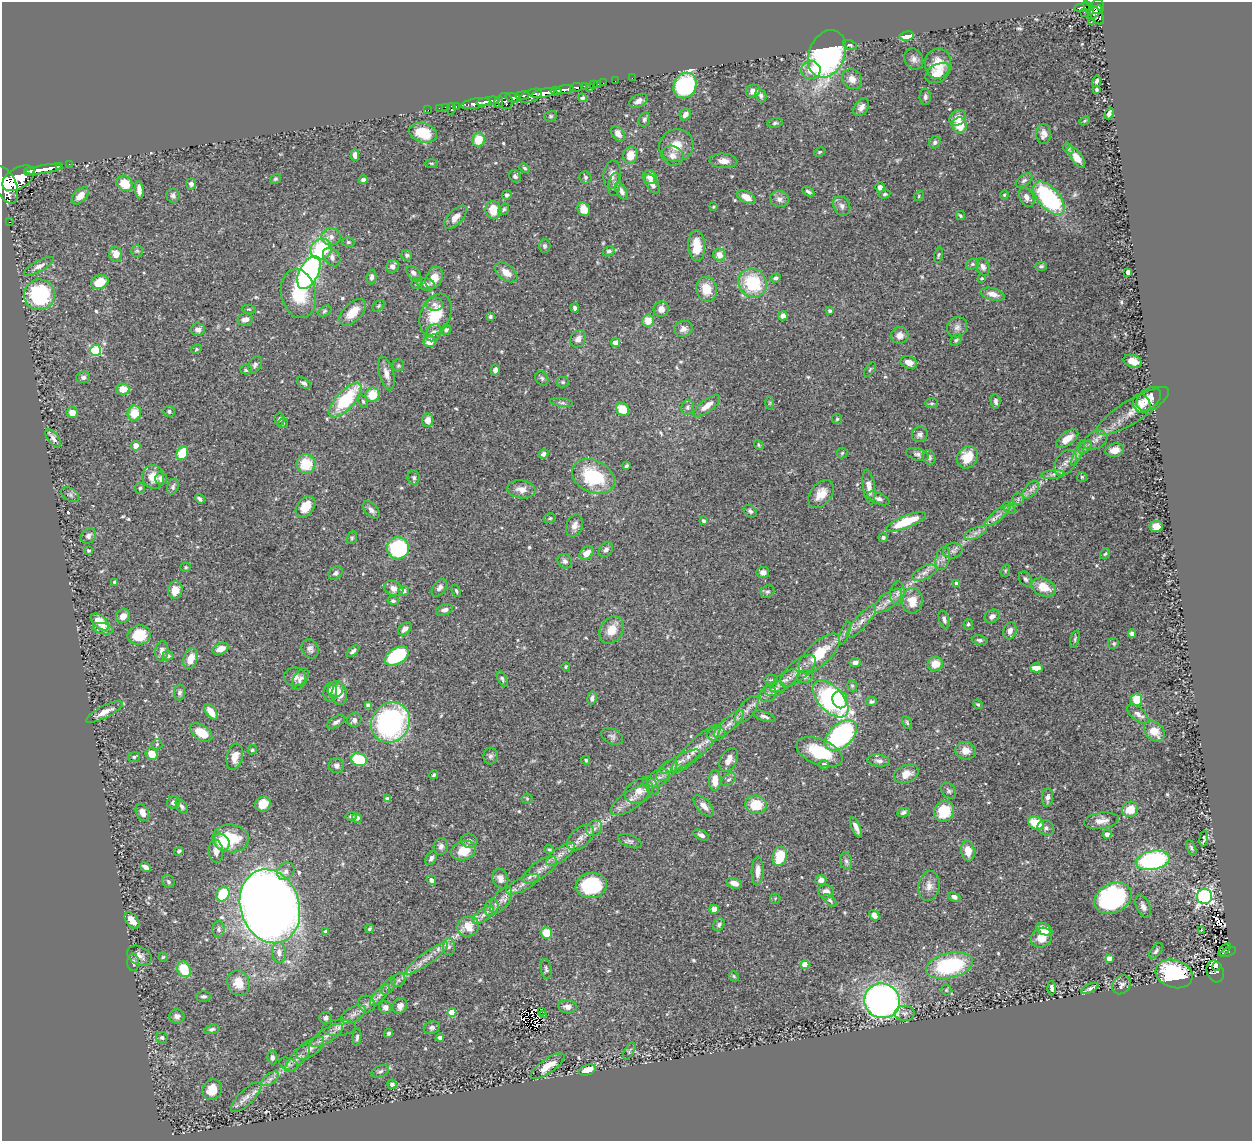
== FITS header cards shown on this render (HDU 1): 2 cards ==
NAXIS1  =                 1250
NAXIS2  =                 1139

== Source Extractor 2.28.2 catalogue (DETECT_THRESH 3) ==
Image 1250 x 1139 px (HDU 1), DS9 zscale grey, 1 PNG px = 1 image px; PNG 1254 x 1143 px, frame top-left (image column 1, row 1139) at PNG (2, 2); each listed source drawn as its Kron ellipse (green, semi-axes under 4 px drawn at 4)
Background 0.656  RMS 0.023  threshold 0.0693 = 3 sigma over >= 5 px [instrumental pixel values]
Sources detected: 577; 3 with non-positive FLUX_AUTO (blend fragments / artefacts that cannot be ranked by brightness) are neither listed nor drawn; of the other 574, the 500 brightest by FLUX_AUTO listed and drawn (74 fainter detections omitted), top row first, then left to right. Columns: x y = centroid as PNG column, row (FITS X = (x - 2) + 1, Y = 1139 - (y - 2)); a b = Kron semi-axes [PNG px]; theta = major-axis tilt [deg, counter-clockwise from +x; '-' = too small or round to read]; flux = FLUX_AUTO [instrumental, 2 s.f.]
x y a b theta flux
1098 6 7 6 - 520
1082 8 8 3 6 320
1089 8 7 3 -60 300
1084 12 2 2 - 9.4
1094 12 8 4 44 530
1097 16 10 5 -57 470
1091 22 2 2 - 9.4
907 36 7 4 8 22
850 45 7 4 -23 2.8
827 54 25 18 68 330
914 59 11 9 -64 7.7
938 63 15 13 79 30
811 70 10 9 - 21
938 73 13 8 30 25
632 78 2 2 - 13
852 79 10 9 - 13
615 81 2 2 - 8.8
1097 81 6 4 80 4.7
603 83 2 2 - 12
593 84 3 3 - 62
598 84 2 2 - 7.9
685 85 13 11 62 230
576 87 6 3 8 290
584 87 3 3 - 170
589 87 2 2 - 11
565 89 9 4 8 1200
1096 90 4 3 - 2.3
556 91 5 4 - 700
753 91 7 6 - 12
543 93 12 4 11 2200
761 95 7 5 -69 4.7
522 96 7 3 8 450
531 96 12 6 22 760
925 97 8 5 -87 4.2
513 98 7 4 -17 800
583 98 4 4 - 3.6
488 101 12 3 10 1400
505 101 8 7 - 610
638 101 10 6 29 7.3
499 102 5 3 - 270
476 104 15 5 9 1700
456 106 3 2 - 33
446 107 3 2 - 28
861 107 10 6 54 8.5
439 108 2 2 - 15
451 109 6 3 82 180
428 110 2 2 - 13
685 114 6 5 - 8.5
1109 114 6 4 66 5.2
551 116 6 5 - 2.6
958 118 9 7 35 16
644 119 7 5 70 3.7
1085 121 5 4 - 2.1
775 123 7 5 11 3.1
960 125 8 7 - 34
423 133 14 9 -17 48
618 134 8 6 -54 9.4
1044 134 10 7 -89 9.1
478 140 7 6 - 29
935 142 6 5 - 3.9
676 145 17 16 - 27
1068 148 6 4 -46 3.3
820 152 6 4 28 2
355 155 6 4 -87 7.6
630 155 8 7 - 20
672 156 11 9 -27 11
1076 157 13 5 -53 16
723 161 14 7 -3 12
431 163 6 3 -1 2
69 164 2 2 - 14
59 166 3 3 - 100
525 168 5 3 - 2.4
44 169 18 4 10 2200
29 171 5 3 - 680
612 175 14 8 81 10
515 176 6 5 - 4.2
585 177 6 5 - 3.1
650 177 7 6 - 9.2
18 178 18 10 32 4000
275 179 6 4 32 2.4
363 180 4 4 - 5.1
1024 180 9 5 36 4.3
125 183 8 7 - 39
191 184 5 5 - 6.1
614 184 12 5 82 5.8
652 184 11 6 -57 9.1
6 185 19 10 -67 3800
880 187 5 4 - 6.1
139 190 9 4 -83 9.4
621 191 9 5 -60 7.1
808 192 6 4 -32 3.7
885 194 6 4 19 2.5
507 195 5 4 - 4.1
1004 195 4 4 - 2.1
80 196 10 6 46 15
173 196 7 6 - 4.8
919 196 5 4 - 2
746 197 10 5 -27 16
1027 197 10 7 -62 8.7
1049 198 20 10 -48 180
780 199 9 8 - 7.8
842 206 10 8 -61 7
714 207 3 3 - 2.3
504 209 6 5 - 2.9
584 209 7 6 - 21
493 210 9 8 - 29
960 215 5 4 - 2.4
456 217 14 7 47 15
9 222 3 2 - 12
331 237 9 8 - 9.1
348 242 6 4 -13 2.7
697 245 15 8 -86 33
545 246 7 5 -89 3.5
321 249 11 10 - 86
137 251 6 6 - 2.5
609 251 6 5 - 4.3
116 254 8 6 -78 19
407 255 5 5 - 3
719 255 6 6 - 14
938 255 7 4 75 2.4
332 257 10 7 -51 7.2
972 264 6 5 - 2.8
39 266 17 5 28 8.2
393 266 7 6 - 7.5
1041 266 6 4 1 2.9
983 267 9 6 -66 7.5
309 272 18 9 64 360
506 272 13 7 -38 16
1128 272 4 4 - 12
413 273 8 5 -40 5.1
371 277 7 5 85 4.2
434 278 11 8 63 17
776 278 5 4 - 4
982 278 4 2 - 2.1
100 282 9 6 25 34
752 283 15 13 -45 91
417 284 6 4 19 2.1
426 284 9 6 -15 6.4
706 289 12 10 -75 28
298 294 25 17 -77 57
993 294 13 6 -14 12
40 295 15 15 - 160
434 304 8 6 0 6.1
379 306 7 5 42 2.4
575 308 4 3 - 3.4
249 309 7 3 -9 2.1
661 309 8 7 - 9.1
324 311 7 5 28 3
830 311 4 3 - 2.4
353 312 16 9 45 24
435 315 22 14 66 49
783 316 5 4 - 7
490 317 3 3 - 2.7
245 319 8 6 12 10
648 321 6 6 - 22
957 327 10 9 - 8.1
198 329 7 6 - 6.1
683 329 9 8 - 8.1
446 330 5 5 - 3.4
433 333 9 7 55 9.3
900 335 9 8 - 12
578 339 9 7 51 8.7
956 340 7 5 45 3.5
430 342 6 5 - 18
615 343 4 4 - 20
196 349 5 4 - 2.2
96 350 5 5 - 120
1133 361 9 6 -19 12
909 362 8 6 -21 9.6
255 365 9 6 60 4
398 365 6 6 - 2.5
870 369 8 3 56 2
246 370 6 4 -17 2.5
495 370 5 4 - 5
386 373 17 7 -75 12
83 377 7 6 - 4.9
542 378 7 6 - 3.6
563 382 6 5 - 2.8
304 383 7 5 -30 4.4
123 389 6 5 - 21
372 395 7 7 - 34
1149 399 14 10 41 17
345 400 22 9 48 100
996 401 7 5 -82 4.6
363 402 7 4 -63 2.6
562 403 11 4 -7 3.5
770 403 6 4 89 2.1
932 403 6 5 - 2.6
1142 404 10 8 -61 10
707 406 16 6 37 14
688 407 8 6 68 4.4
622 409 7 6 - 31
169 411 5 5 - 3.3
1133 411 42 11 31 32
72 412 6 5 - 11
134 413 7 6 - 31
279 419 6 5 - 4.1
837 419 5 5 - 2
428 420 7 5 80 12
283 423 5 4 - 2
920 434 8 7 - 6.5
53 438 10 5 -52 6.3
1067 439 13 6 36 19
1096 440 13 8 28 10
759 445 5 4 - 2.2
136 446 5 5 - 14
1085 447 8 4 46 4
1115 450 9 6 15 12
182 453 7 5 65 51
842 453 5 5 - 2.4
1078 453 14 4 68 4.8
543 454 5 4 - 4.6
917 454 11 6 -15 5
929 457 7 6 - 5.7
967 457 11 10 - 32
1065 463 14 9 57 11
306 464 9 9 - 45
626 466 4 3 - 2.3
1053 474 11 4 5 5.4
593 476 22 16 -26 100
153 477 12 10 -71 21
1082 477 5 5 - 2.2
161 478 6 6 - 7.1
414 478 7 6 - 4.4
173 487 8 5 70 4
869 487 17 6 -82 13
140 488 5 5 - 2.9
521 489 14 9 -7 13
1031 490 10 6 51 7.2
821 494 16 10 51 19
70 495 10 6 -32 4.6
878 498 12 5 -23 6.9
200 499 5 3 - 4
1018 499 6 5 - 3.2
306 507 12 8 53 24
1009 508 7 4 -44 3.4
371 510 10 6 -47 6.8
750 511 7 5 -42 4.2
998 516 16 5 38 10
550 518 6 5 - 2.9
704 521 4 4 - 4.2
906 522 21 6 22 54
574 526 11 8 71 10
1156 526 6 5 - 19
975 533 12 5 23 8
88 536 8 7 - 5.2
352 538 6 5 - 2.4
883 538 5 4 - 3.3
398 548 11 11 - 180
606 550 8 6 49 5.4
88 551 4 4 - 3
953 551 10 7 15 6.2
587 553 8 6 37 16
1105 554 6 4 52 2.1
943 558 12 7 78 7.7
565 561 7 6 - 5.1
186 567 5 4 - 2.1
1005 571 6 4 72 2.1
763 572 6 5 - 5.5
336 573 8 6 43 4.8
924 573 13 6 25 9.1
1025 579 8 6 -54 4.4
115 582 4 4 - 3.8
957 584 4 4 - 9.8
1044 587 12 9 -23 28
393 588 10 7 -19 11
439 588 10 6 54 7.3
175 590 8 7 - 21
403 591 5 5 - 7.4
456 591 6 3 -66 2.3
767 592 7 6 - 3.9
897 593 12 7 83 7.6
393 601 6 4 -17 3.1
888 601 17 7 38 14
912 601 12 10 88 26
444 610 9 5 19 6.1
123 616 7 6 - 12
992 616 8 6 30 7.2
944 620 9 5 -72 4.6
100 622 10 6 -41 30
861 622 21 6 48 13
968 624 5 5 - 3
103 629 10 5 -12 6.7
405 629 7 5 42 7.8
612 630 14 11 60 23
1010 631 9 6 71 9.1
845 633 12 4 71 4.3
1132 634 4 4 - 5
139 635 11 9 12 45
1075 639 9 4 73 2.9
980 640 8 4 -11 4
1114 643 6 6 - 3
221 649 8 5 24 16
310 649 10 8 -61 6.2
162 651 10 6 83 8.4
353 651 7 4 39 4.8
819 653 26 11 43 53
168 656 5 4 - 3.3
397 656 13 8 31 100
191 658 11 7 71 21
855 663 5 4 - 6.5
935 664 8 7 - 22
566 667 4 4 - 2.3
1036 668 6 4 0 16
798 671 22 9 40 17
805 676 8 6 11 5.7
295 677 11 9 0 8.9
300 679 12 6 58 7.2
502 679 8 4 -62 3.7
771 680 7 5 2 2.5
784 681 16 7 35 12
852 686 6 4 -68 2.3
335 689 8 7 - 13
775 689 10 7 16 7.4
180 692 8 5 87 4.3
330 692 9 6 82 8.4
339 694 11 7 -87 15
768 694 9 7 36 6.1
592 698 6 5 - 5.6
830 699 22 12 -47 290
1137 699 6 5 - 41
840 700 9 7 -70 26
871 702 5 4 - 3.9
978 704 5 4 - 2.5
368 705 4 4 - 5.5
747 710 16 7 51 11
104 712 20 6 27 14
211 712 9 5 -52 20
1138 714 13 6 -40 7.9
764 716 12 4 -18 4.8
354 720 7 6 - 6.9
336 722 10 5 30 5.2
390 722 21 18 54 280
907 722 7 4 -64 2.5
729 724 19 6 41 14
1154 731 11 8 -41 22
201 732 12 7 -33 35
716 734 9 6 13 6.1
841 735 19 11 42 220
612 736 12 7 -27 5.7
157 744 5 5 - 2.2
696 749 33 8 44 25
252 750 5 4 - 2.6
966 751 10 8 -11 14
820 752 24 12 -22 70
152 754 6 5 - 23
490 756 8 7 - 4.8
134 757 6 4 17 2.9
235 757 13 8 77 16
359 760 8 6 -19 70
586 760 4 3 - 2.1
729 760 12 8 61 12
680 761 22 6 27 13
879 761 11 6 -7 6.6
337 765 7 7 - 6.6
824 765 5 5 - 6.6
667 770 13 7 46 9.4
906 774 13 8 23 17
434 775 4 3 - 3
658 778 12 8 27 9.7
715 780 10 6 -90 19
729 780 8 5 38 3.8
651 785 10 6 -52 6.2
639 791 15 11 30 17
949 791 9 6 -50 4
1048 798 9 5 85 5.8
387 799 4 4 - 5
527 799 5 5 - 2.1
630 800 23 9 34 20
173 802 6 6 - 6.1
263 804 8 7 - 24
756 805 11 9 -14 40
182 806 8 5 -54 4.4
704 806 13 7 -47 11
1130 809 8 7 - 25
944 811 11 10 - 54
903 812 6 4 23 4
142 813 9 6 -62 11
351 816 5 4 - 3.2
357 818 5 4 - 5.2
1101 821 17 8 8 14
1036 823 8 6 -23 45
856 827 11 4 -65 8.2
594 828 8 7 - 7.4
1046 828 8 7 - 5.5
1107 834 4 4 - 7.6
701 835 8 4 -26 5.2
231 838 18 14 -6 61
580 838 16 9 41 14
1204 839 8 3 84 2.9
469 841 8 7 - 5.8
630 841 12 6 -20 5.2
222 842 9 7 -54 35
441 846 8 7 - 5.8
1191 848 8 4 -66 2.9
549 849 4 3 - 2.2
179 851 5 3 - 2.7
216 851 11 7 -84 9.6
464 851 13 9 16 32
968 851 10 6 -83 20
561 854 17 7 35 13
780 856 10 7 75 54
431 858 7 5 59 5.1
1153 860 17 9 11 230
846 861 9 6 -80 5
145 867 6 4 -37 8.1
540 870 20 8 36 15
286 871 9 8 - 8.1
758 871 14 6 89 12
500 879 10 8 -74 9.9
431 880 5 4 - 5.7
821 880 5 5 - 8.7
168 881 7 6 - 3.3
734 883 8 5 -16 9.7
523 884 18 6 27 13
591 885 16 12 10 98
929 886 15 10 81 13
826 892 8 7 - 9.8
223 894 7 6 - 69
1205 896 7 7 - 370
954 897 6 4 -25 5.9
775 898 5 5 - 2.1
1113 898 20 14 26 220
501 900 15 7 54 11
830 900 8 4 -42 3.1
270 906 37 29 -72 2300
1143 907 12 6 -66 7.9
491 908 9 6 71 6.4
714 909 5 4 - 9.2
483 915 12 6 36 8.2
874 915 6 4 -51 9.4
132 920 9 5 -51 16
719 925 7 5 52 4
468 927 11 10 - 31
219 929 8 6 -90 4
369 929 4 3 - 2.8
1044 929 9 5 -26 15
1201 930 3 3 - 8.5
326 932 4 4 - 5.5
546 933 6 5 - 35
1041 938 11 9 36 21
449 947 8 6 -90 4.8
1225 950 8 3 46 63
1156 951 9 5 54 4.5
279 952 10 7 -87 9.3
1228 952 8 4 22 110
140 956 13 9 -28 9.4
163 957 5 4 - 2
427 958 26 6 35 16
1109 958 4 4 - 12
133 962 9 6 -88 5.6
805 965 4 4 - 33
949 966 24 12 13 140
1216 967 4 3 - 26
184 969 8 6 -63 50
546 969 10 5 -81 3.4
1215 971 11 8 -70 150
1174 974 19 14 -17 130
734 976 6 4 -47 2.3
398 980 7 6 - 4.4
238 983 13 11 -66 26
1122 985 10 8 45 6.3
388 986 9 5 57 5.3
1052 988 6 4 -85 5.3
1090 988 9 3 27 5
946 990 5 5 - 2
380 995 13 5 50 8.1
203 996 7 5 -1 4.4
882 1001 18 17 - 720
367 1004 9 8 - 6.8
400 1006 8 7 - 8.6
385 1007 6 6 - 6.9
567 1007 9 6 -8 10
452 1012 4 4 - 39
541 1012 4 3 - 2.4
904 1013 10 7 1 5.8
353 1014 13 7 30 10
544 1015 3 2 - 9.1
177 1016 7 7 - 6.6
326 1018 6 6 - 5.3
339 1028 17 8 5 9
432 1028 8 6 20 3.9
212 1029 8 4 15 3.8
389 1033 4 4 - 2.8
327 1036 18 7 33 13
357 1037 8 4 83 3.7
162 1038 6 5 - 2.9
440 1038 4 4 - 5.5
310 1048 16 8 35 12
629 1051 9 4 61 2.7
272 1057 7 5 -82 4.2
298 1058 17 6 50 11
289 1064 10 6 -21 5.2
548 1066 20 7 35 22
587 1070 8 5 19 21
380 1071 9 6 22 4.1
270 1079 10 5 35 6.3
392 1084 4 4 - 5.7
212 1090 11 9 61 25
246 1097 20 7 45 13
At the frame edge (FLAGS 8, measured only in part): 1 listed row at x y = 6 185
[74 fainter detections neither listed nor drawn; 3 non-positive-flux detections neither listed nor drawn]